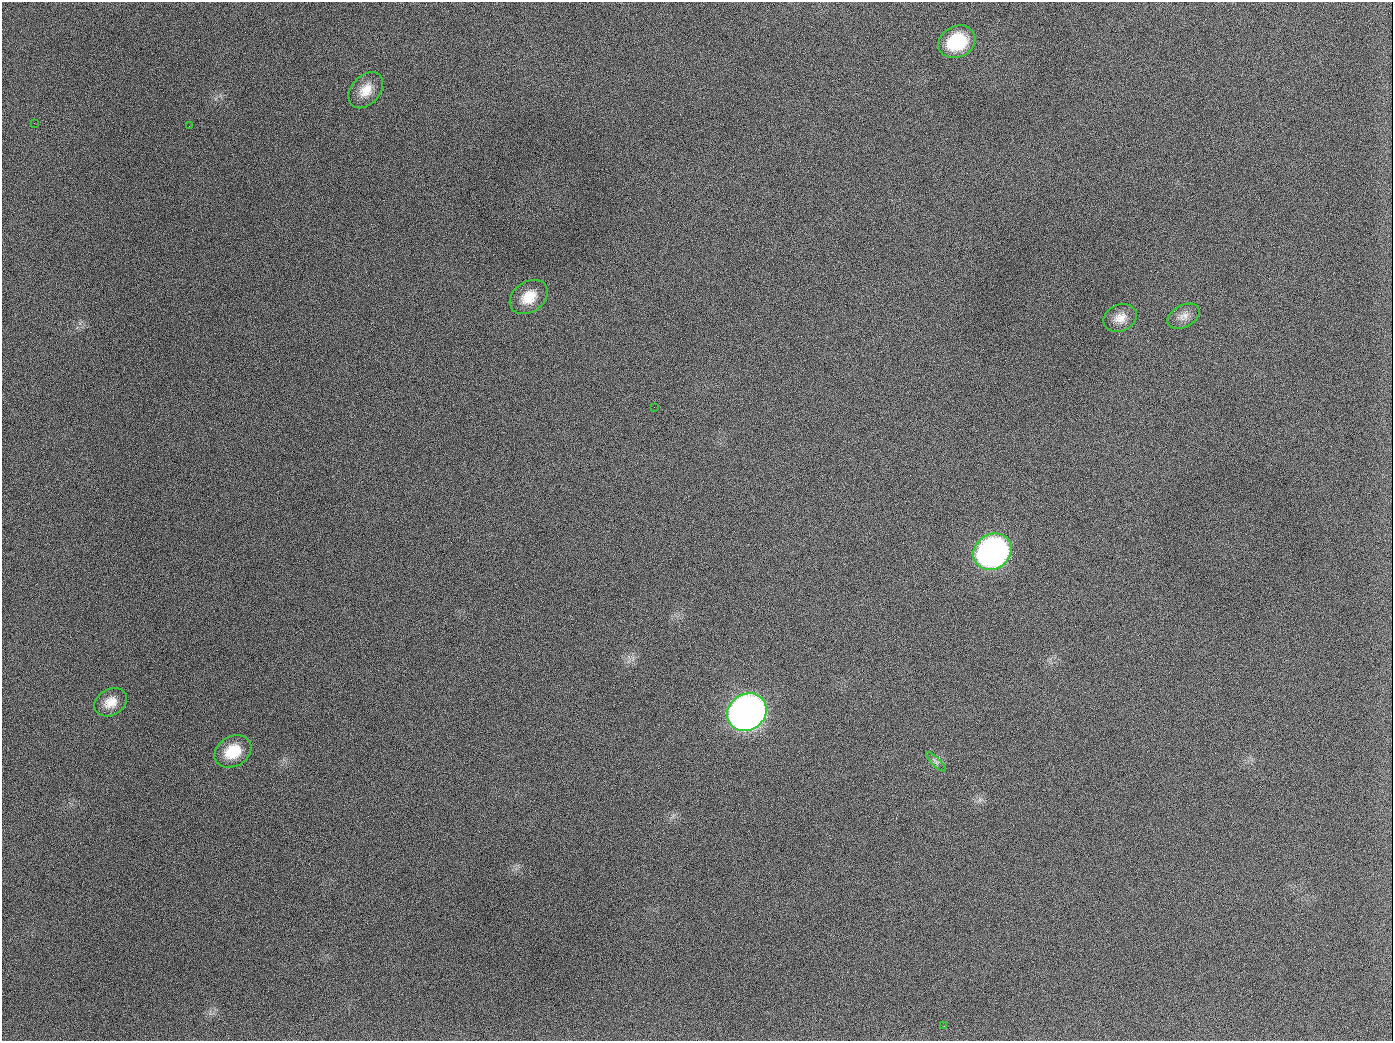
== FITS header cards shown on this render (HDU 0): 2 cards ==
NAXIS1  =                 1391
NAXIS2  =                 1039

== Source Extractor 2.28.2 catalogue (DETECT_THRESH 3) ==
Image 1391 x 1039 px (HDU 0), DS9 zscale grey, 1 PNG px = 1 image px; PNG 1395 x 1043 px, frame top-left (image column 1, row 1039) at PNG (2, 2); each listed source drawn as its Kron ellipse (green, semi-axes under 4 px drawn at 4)
Background 1760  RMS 76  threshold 228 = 3 sigma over >= 5 px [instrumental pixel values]
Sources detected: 14; all 14 listed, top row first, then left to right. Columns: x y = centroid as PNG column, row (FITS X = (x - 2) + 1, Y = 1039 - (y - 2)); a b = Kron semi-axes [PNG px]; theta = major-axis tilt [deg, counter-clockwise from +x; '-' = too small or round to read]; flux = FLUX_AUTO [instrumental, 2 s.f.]
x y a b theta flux
957 42 19 15 27 2.5e+05
366 90 20 14 49 8.3e+04
34 123 3 2 - 4.1e+03
189 126 3 2 - 5.1e+03
529 297 21 15 35 1.1e+05
1184 316 17 11 27 4.7e+04
1120 318 17 13 22 6.0e+04
654 407 2 2 - 2.8e+03
992 552 20 17 35 2.0e+06
110 702 17 13 30 7.1e+04
747 712 21 18 36 4.6e+06
233 751 19 15 30 1.5e+05
936 762 13 4 -45 1.6e+04
944 1026 3 2 - 4.6e+03